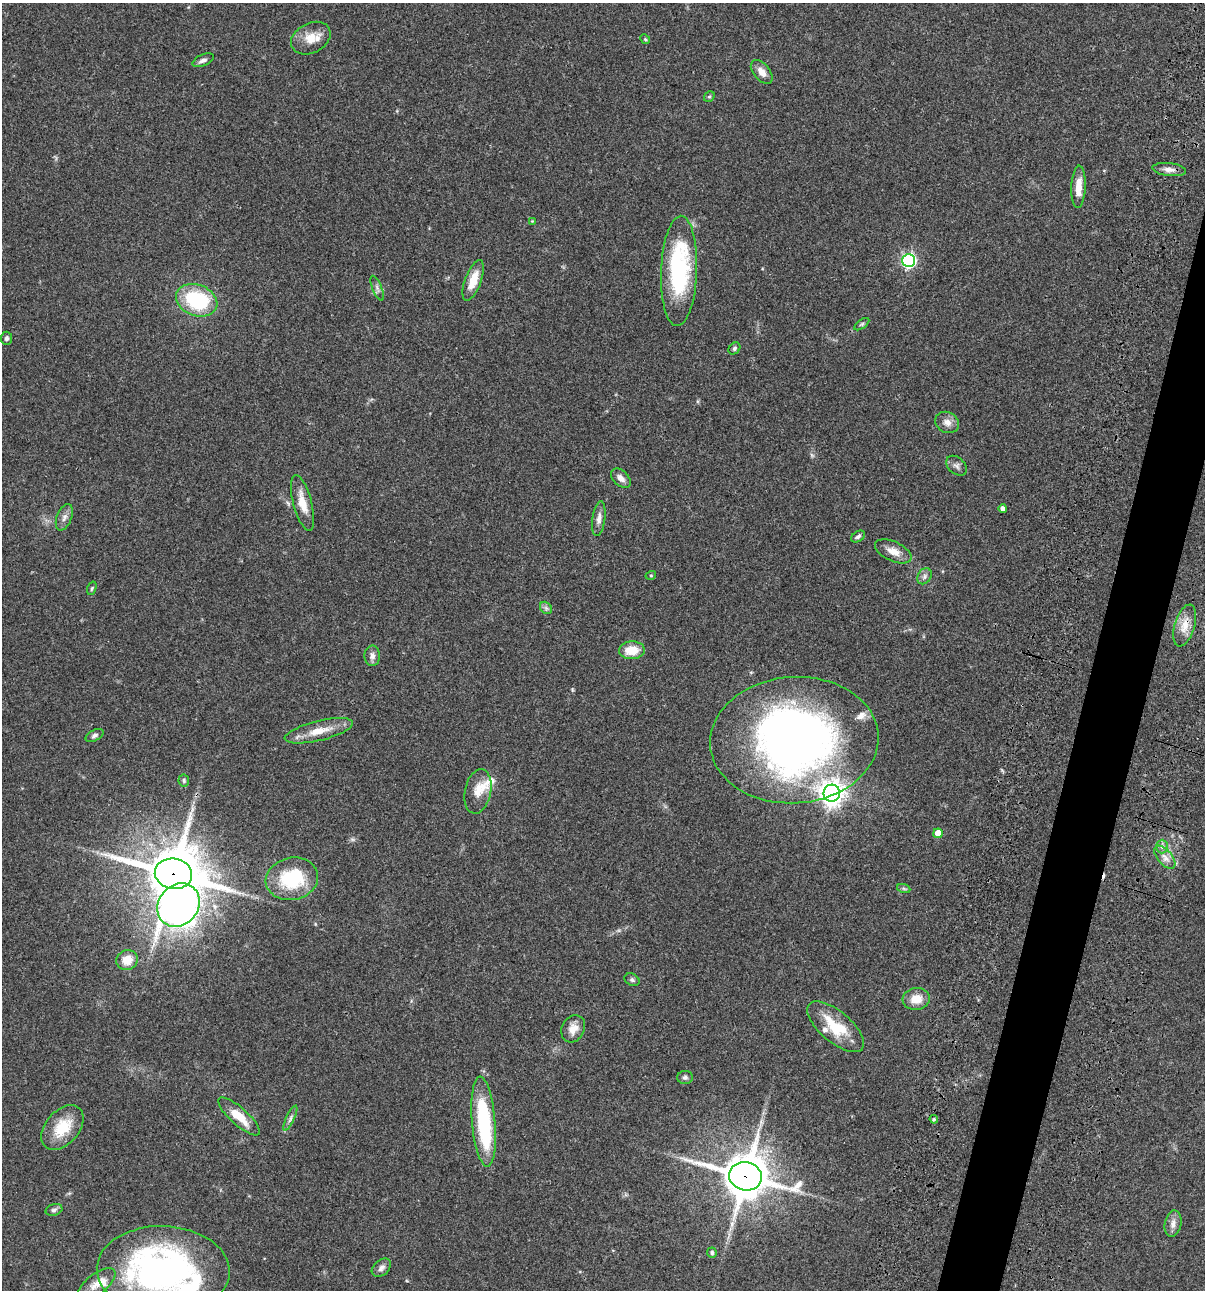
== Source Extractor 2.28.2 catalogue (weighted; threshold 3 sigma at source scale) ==
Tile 10 of 4 x 4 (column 2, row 3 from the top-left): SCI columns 1437-2639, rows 1408-2695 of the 5403 x 5389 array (HDU 1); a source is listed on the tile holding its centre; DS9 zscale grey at full resolution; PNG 1207 x 1292 px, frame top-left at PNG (2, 3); each listed source drawn as its Kron ellipse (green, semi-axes under 4 px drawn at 4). Shown black and unused: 4% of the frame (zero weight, under 3 of 4 exposures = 9% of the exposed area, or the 3 px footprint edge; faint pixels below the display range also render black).
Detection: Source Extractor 2.28.2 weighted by HDU 2 'WHT'; one run over the whole footprint, this tile lists its part. Background 0.0471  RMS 0.0055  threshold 0.0247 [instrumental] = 3 sigma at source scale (4.5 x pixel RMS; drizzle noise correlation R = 1.50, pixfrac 1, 0.05/0.05 arcsec/px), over >= 5 px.
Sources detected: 73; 1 too faint to see at this stretch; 2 inside a brighter object's white glare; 1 cosmic-ray / hot-pixel residue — neither listed nor drawn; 6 inside a brighter listed object's ellipse — not listed separately; the other 63 listed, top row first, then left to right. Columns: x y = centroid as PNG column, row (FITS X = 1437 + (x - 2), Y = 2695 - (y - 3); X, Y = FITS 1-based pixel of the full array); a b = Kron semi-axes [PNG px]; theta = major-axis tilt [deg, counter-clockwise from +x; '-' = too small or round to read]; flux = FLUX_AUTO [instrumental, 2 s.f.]
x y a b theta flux
311 38 21 15 27 9
645 39 5 4 - 0.65
203 60 11 5 25 2
762 72 14 8 -51 4.2
709 96 6 5 - 0.8
1169 170 17 6 -7 3.4
1079 187 21 7 87 7.5
532 221 4 4 - 0.42
909 260 6 6 - 110
679 271 55 18 88 64
473 280 21 8 70 10
377 288 13 4 -68 1.8
197 300 21 15 -21 40
862 324 8 4 36 0.98
6 338 6 5 - 1.4
734 348 6 5 - 1
947 422 12 10 -25 3.7
956 466 12 8 -41 2.1
621 478 11 7 -43 3.2
302 503 29 9 -75 8.8
1003 509 4 4 - 3
64 517 14 7 68 2.8
599 519 17 6 82 3.1
858 537 7 5 33 1.3
893 551 19 9 -24 5.5
651 575 5 3 - 0.54
924 576 8 6 56 1.7
92 588 7 4 71 0.78
546 608 7 5 -46 1.3
1185 625 22 10 73 7.5
632 650 13 9 2 11
372 656 10 7 89 2.6
319 731 35 10 14 10
95 735 9 5 28 1.4
794 740 84 63 4 320
184 780 6 5 - 1.1
478 791 23 13 78 7.2
832 793 8 8 - 500
938 833 5 4 - 7.5
1162 847 7 6 - 1.9
1165 857 14 7 -50 3.7
173 874 19 15 -10 2800
292 879 26 21 12 34
904 889 7 4 -20 0.83
178 905 23 20 49 300
127 960 11 9 27 8.5
632 980 8 5 -29 1.2
916 999 13 11 6 7.3
836 1027 35 15 -40 19
573 1029 14 11 62 5.4
685 1077 8 6 1 1.4
239 1116 26 8 -42 11
290 1118 14 4 65 1.7
934 1119 4 4 - 0.65
484 1122 45 11 -85 54
62 1127 26 16 49 16
745 1176 16 14 -13 1900
54 1210 8 5 16 1.4
1173 1224 13 8 80 3.4
712 1253 5 5 - 0.96
381 1268 11 7 42 2.4
163 1270 66 44 -2 190
96 1284 22 10 38 6.3
Overlapping masked pixels (flux is a lower limit): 3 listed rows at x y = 1185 625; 173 874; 745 1176
Isophote crosses this tile's border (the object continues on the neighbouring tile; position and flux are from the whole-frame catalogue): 1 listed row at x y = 163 1270